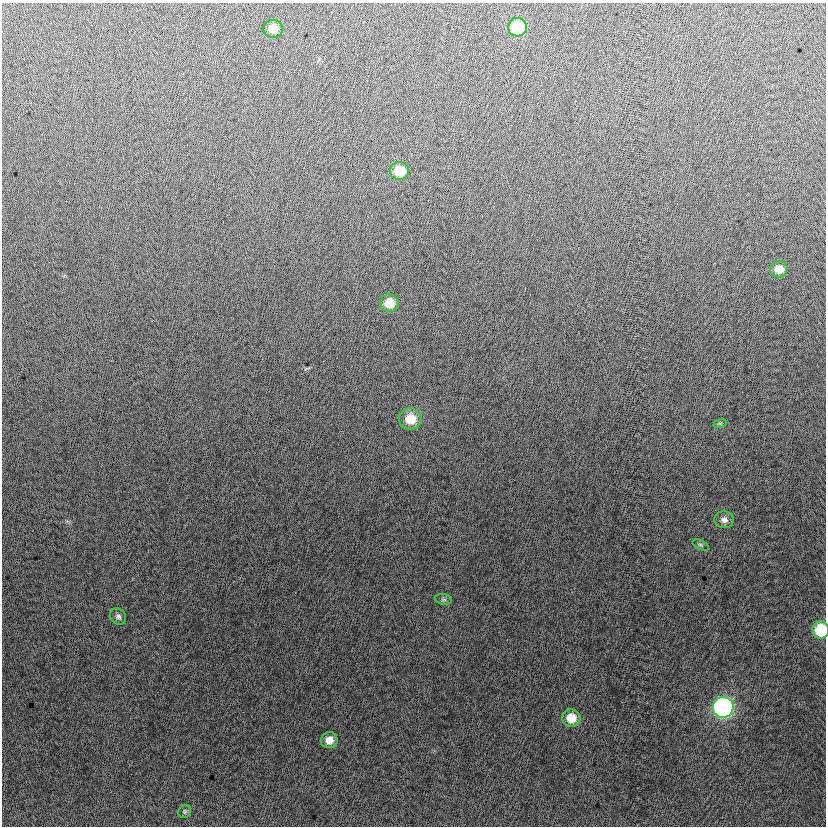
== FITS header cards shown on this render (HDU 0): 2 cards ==
NAXIS1  =                  824
NAXIS2  =                  824

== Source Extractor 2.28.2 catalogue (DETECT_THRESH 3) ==
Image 824 x 824 px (HDU 0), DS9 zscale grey, 1 PNG px = 1 image px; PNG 828 x 828 px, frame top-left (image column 1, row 824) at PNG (2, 3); each listed source drawn as its Kron ellipse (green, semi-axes under 4 px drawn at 4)
Background -1.02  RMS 13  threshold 37.9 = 3 sigma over >= 5 px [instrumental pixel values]
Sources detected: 16; all 16 listed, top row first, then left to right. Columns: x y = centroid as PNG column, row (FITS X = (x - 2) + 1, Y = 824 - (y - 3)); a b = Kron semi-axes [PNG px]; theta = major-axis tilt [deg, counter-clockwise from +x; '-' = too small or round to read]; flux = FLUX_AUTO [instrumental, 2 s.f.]
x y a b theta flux
517 27 9 9 - 45000
273 29 10 9 - 10000
399 171 9 9 - 20000
779 269 9 8 - 9300
389 303 9 9 - 15000
410 419 11 10 - 19000
720 423 7 4 17 1200
724 520 9 8 - 4600
701 545 8 4 -27 1600
443 599 8 5 -6 2000
118 616 9 7 -45 3000
821 630 9 8 - 38000
723 707 10 10 - 210000
571 718 9 8 - 15000
329 740 8 8 - 8900
185 811 7 6 - 1600
At the frame edge (FLAGS 8, measured only in part): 1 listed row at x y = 821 630